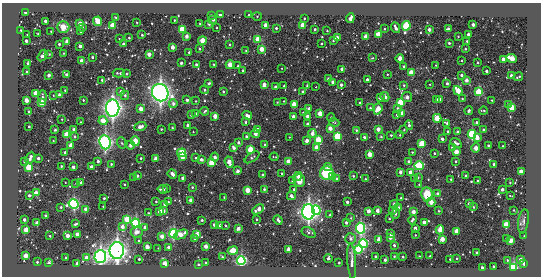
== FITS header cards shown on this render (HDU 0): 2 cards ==
NAXIS1  =                  539 / length of data axis 1
NAXIS2  =                  274 / length of data axis 2

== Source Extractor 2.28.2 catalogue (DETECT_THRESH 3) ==
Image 539 x 274 px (HDU 0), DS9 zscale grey, 1 PNG px = 1 image px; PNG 543 x 278 px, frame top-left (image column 1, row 274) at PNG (2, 3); each listed source drawn as its Kron ellipse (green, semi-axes under 4 px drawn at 4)
Background -11.2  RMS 690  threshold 2080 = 3 sigma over >= 5 px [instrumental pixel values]
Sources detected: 418; all 418 listed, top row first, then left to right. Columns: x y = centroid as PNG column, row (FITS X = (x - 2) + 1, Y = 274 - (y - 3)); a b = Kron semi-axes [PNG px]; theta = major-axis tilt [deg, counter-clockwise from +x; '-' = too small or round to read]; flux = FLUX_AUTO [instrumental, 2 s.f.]
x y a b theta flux
25 12 3 3 - 2.7e+05
211 15 3 2 - 3.9e+04
220 15 3 3 - 3.4e+05
249 15 3 3 - 5.7e+04
257 16 4 4 - 4.5e+04
116 18 3 2 - 3.5e+04
304 18 3 2 - 3.9e+04
350 18 5 3 - 3.5e+05
174 20 2 2 - 4.1e+04
213 20 3 3 - 1.6e+05
45 21 3 3 - 1.3e+05
98 21 5 4 - 1.3e+06
137 22 3 2 - 4.7e+04
80 23 3 3 - 3.8e+05
200 24 2 2 - 3.5e+04
209 24 3 2 - 5.4e+04
265 25 3 3 - 3.8e+05
302 25 4 3 - 5.9e+05
473 25 3 3 - 2.3e+05
112 26 4 3 - 1.1e+06
406 26 5 4 - 3.1e+06
63 27 6 6 - 4.4e+05
83 28 3 2 - 4.8e+04
217 28 2 2 - 3.5e+04
276 28 3 3 - 8.9e+04
395 28 6 3 -68 1.4e+05
182 29 4 3 - 1.7e+06
315 29 3 3 - 8.1e+04
384 29 2 2 - 4.7e+04
448 29 3 3 - 1.9e+05
21 30 2 2 - 3.5e+04
429 30 3 3 - 2.2e+05
51 31 2 2 - 3.7e+04
81 31 4 3 - 5.9e+04
327 31 2 2 - 3.7e+04
38 34 2 2 - 4.3e+04
378 34 4 3 - 9.0e+05
27 35 3 2 - 2.9e+04
142 35 3 3 - 6.2e+04
468 35 3 3 - 1.9e+05
187 36 3 3 - 2.3e+05
458 36 2 2 - 3.3e+04
366 37 3 3 - 6.3e+05
129 38 3 3 - 6.1e+04
337 38 3 3 - 5.5e+05
120 39 3 2 - 3.3e+04
258 39 4 3 - 1.3e+06
26 41 3 3 - 1.7e+05
67 41 3 3 - 3.8e+05
202 41 4 3 - 9.8e+05
333 41 3 2 - 4.6e+04
467 41 3 3 - 5.1e+04
449 43 3 3 - 5.8e+04
59 44 3 3 - 9.2e+04
123 44 3 3 - 8.7e+04
321 44 3 2 - 5.5e+04
230 45 3 2 - 5.0e+04
80 46 3 3 - 1.9e+05
173 47 3 3 - 3.6e+05
200 49 3 2 - 6.3e+04
261 49 3 3 - 6.0e+05
465 49 3 3 - 4.8e+04
246 51 3 2 - 3.1e+04
189 52 3 2 - 7.9e+04
63 53 3 2 - 2.5e+04
49 54 2 2 - 3.8e+04
149 54 3 3 - 3.8e+05
42 56 6 3 59 2.6e+05
92 57 3 3 - 7.5e+04
373 58 3 2 - 4.0e+04
400 58 4 4 - 2.4e+05
512 58 5 3 - 1.0e+06
503 59 3 3 - 2.9e+05
81 61 3 3 - 3.9e+05
461 61 2 2 - 3.9e+04
28 63 3 3 - 9.3e+04
181 63 3 3 - 1.2e+05
478 63 3 3 - 5.2e+04
196 64 3 3 - 9.3e+04
214 64 2 2 - 3.7e+04
230 65 4 3 - 8.6e+05
436 65 2 2 - 2.7e+04
238 66 4 3 - 4.4e+04
404 66 3 3 - 5.5e+04
282 68 2 2 - 2.6e+04
342 69 3 3 - 2.1e+05
243 70 3 3 - 7.2e+04
486 71 3 3 - 1.2e+05
27 72 3 3 - 4.5e+04
119 73 6 3 -1 8.9e+04
411 73 4 4 - 9.6e+05
126 74 3 2 - 5.2e+04
387 74 3 2 - 3.6e+04
49 75 3 3 - 2.1e+05
67 75 3 3 - 2.3e+05
461 75 3 3 - 1.2e+05
511 76 3 3 - 2.2e+05
518 77 5 2 - 5.1e+04
328 79 3 3 - 1.2e+05
102 80 3 3 - 8.9e+04
367 80 3 3 - 1.5e+05
466 80 3 3 - 2.4e+05
333 82 3 3 - 2.3e+05
209 83 3 3 - 6.2e+04
430 84 2 2 - 3.1e+04
447 84 3 3 - 1.0e+05
264 85 3 3 - 4.1e+05
341 85 4 3 - 1.5e+05
404 85 4 3 - 5.7e+04
284 86 3 3 - 5.9e+04
307 86 3 2 - 6.9e+04
275 87 3 3 - 1.1e+05
316 87 2 2 - 2.6e+04
65 90 3 2 - 4.8e+04
204 90 4 4 - 1.1e+05
458 91 5 3 - 1.1e+06
121 92 3 3 - 2.2e+05
223 92 3 3 - 8.1e+04
303 92 3 3 - 1.4e+05
479 92 4 4 - 2.0e+06
160 93 9 8 - 1.9e+07
36 94 4 3 - 1.0e+06
59 94 3 3 - 7.5e+04
53 95 3 2 - 2.4e+04
125 95 5 4 - 8.8e+04
43 97 6 4 90 1.2e+05
385 97 4 4 - 1.4e+05
407 97 5 5 - 1.5e+05
380 98 3 3 - 2.5e+05
440 99 3 3 - 7.8e+04
462 99 3 3 - 4.0e+04
26 100 3 3 - 4.3e+05
83 100 3 3 - 5.5e+04
187 100 3 3 - 1.7e+05
437 100 3 3 - 7.7e+04
492 100 2 2 - 3.2e+04
196 101 3 2 - 3.6e+04
284 101 3 2 - 2.9e+04
277 102 2 2 - 2.8e+04
42 103 4 3 - 1.3e+06
360 103 3 3 - 5.8e+04
400 103 4 4 - 2.0e+06
173 104 4 4 - 1.7e+05
294 104 4 3 - 8.8e+05
508 104 3 2 - 6.5e+04
113 108 8 6 -90 1.7e+07
309 108 4 3 - 1.0e+05
370 108 3 3 - 6.3e+04
398 108 4 3 - 7.8e+04
511 108 4 3 - 1.1e+06
141 109 3 3 - 4.6e+05
378 109 6 3 71 8.1e+05
204 111 4 3 - 5.6e+04
469 111 4 3 - 1.0e+05
483 111 4 2 - 5.3e+04
29 112 3 3 - 1.0e+05
303 113 3 3 - 9.6e+04
402 113 3 3 - 3.9e+05
196 114 3 3 - 1.8e+05
320 114 4 3 - 6.8e+05
191 115 3 3 - 7.3e+04
247 115 5 3 - 2.8e+05
397 115 3 3 - 6.2e+04
215 116 3 3 - 5.3e+05
307 116 3 3 - 1.9e+05
293 117 3 3 - 2.6e+05
331 118 4 3 - 7.5e+04
437 118 4 4 - 1.4e+06
62 119 3 2 - 2.8e+04
103 121 4 4 - 5.7e+05
80 122 3 2 - 3.4e+04
246 122 4 3 - 7.6e+04
334 122 5 3 - 4.4e+04
476 122 3 3 - 1.1e+05
447 123 4 3 - 1.2e+05
308 124 3 3 - 1.6e+05
188 125 3 3 - 2.0e+05
409 125 5 2 - 1.3e+05
29 127 3 2 - 7.8e+04
140 127 6 4 20 2.4e+05
172 128 2 2 - 4.0e+04
330 128 4 3 - 3.7e+05
74 129 3 3 - 1.3e+05
161 129 3 3 - 4.7e+04
378 129 3 3 - 4.1e+05
55 130 3 3 - 5.8e+04
257 130 3 3 - 1.8e+05
356 130 3 3 - 6.2e+04
404 130 4 3 - 4.0e+04
483 130 3 3 - 7.9e+04
448 131 3 3 - 6.4e+04
193 132 2 2 - 3.0e+04
457 132 3 3 - 1.1e+05
255 133 5 3 - 4.7e+05
312 133 4 3 - 3.4e+05
472 134 4 4 - 3.7e+06
67 135 4 3 - 1.1e+06
391 135 3 3 - 6.1e+04
400 135 3 3 - 3.8e+04
337 136 4 4 - 2.4e+06
74 137 3 3 - 6.2e+04
246 137 3 3 - 1.1e+05
289 137 2 2 - 2.6e+04
364 137 3 3 - 1.0e+05
381 137 3 3 - 6.2e+04
477 138 4 3 - 4.6e+05
442 139 3 3 - 9.1e+04
318 140 4 4 - 1.5e+06
53 141 2 2 - 3.0e+04
135 141 5 3 - 9.4e+05
307 141 3 3 - 2.4e+05
105 142 7 5 -83 9.4e+06
122 143 6 3 -70 5.4e+04
238 143 3 3 - 1.2e+05
456 143 6 3 -34 1.8e+05
422 144 4 4 - 1.5e+06
71 145 4 3 - 4.5e+05
131 145 4 3 - 1.4e+05
265 145 3 2 - 1.0e+05
488 146 3 3 - 9.7e+04
503 146 2 2 - 3.7e+04
316 147 4 3 - 5.0e+05
452 147 3 3 - 1.0e+05
234 148 3 3 - 1.9e+05
476 148 4 4 - 2.1e+05
251 150 4 4 - 1.9e+06
412 152 3 3 - 4.1e+04
456 152 3 3 - 6.0e+05
65 153 3 3 - 1.4e+05
182 153 4 4 - 2.1e+06
435 153 3 3 - 5.5e+04
370 154 4 3 - 7.4e+05
183 157 3 3 - 6.5e+05
215 157 4 4 - 1.0e+05
252 157 8 3 33 8.7e+04
274 157 4 2 - 3.2e+04
30 158 6 3 66 2.5e+05
38 158 3 3 - 1.3e+05
141 158 3 3 - 5.8e+04
155 158 4 3 - 1.5e+05
195 158 3 2 - 6.7e+04
201 160 3 3 - 1.8e+05
24 161 3 2 - 5.6e+04
98 161 3 3 - 1.5e+05
456 161 3 2 - 5.0e+04
229 162 6 3 -71 5.6e+05
288 162 4 3 - 6.4e+05
409 162 3 3 - 1.5e+05
211 163 4 3 - 9.1e+05
111 164 3 3 - 5.6e+04
494 164 3 3 - 8.5e+04
61 166 3 3 - 4.8e+04
419 166 4 4 - 2.7e+06
29 167 4 3 - 1.8e+06
73 167 3 3 - 2.0e+05
91 167 3 3 - 1.2e+05
328 167 4 4 - 1.9e+05
238 171 3 3 - 2.0e+05
400 172 3 3 - 2.4e+05
410 172 3 3 - 2.0e+05
521 172 3 3 - 6.6e+05
282 173 3 2 - 3.3e+04
327 173 7 6 - 1.7e+06
172 174 5 3 - 2.2e+05
263 175 3 3 - 1.7e+05
137 176 3 3 - 1.0e+05
353 176 3 3 - 6.1e+04
466 176 3 3 - 9.5e+04
298 177 5 4 - 1.8e+05
333 177 4 3 - 3.0e+05
418 177 4 4 - 4.4e+04
134 178 3 3 - 7.5e+04
183 178 3 3 - 3.1e+05
337 179 3 3 - 1.0e+05
365 179 3 2 - 4.2e+04
415 179 3 3 - 4.3e+04
451 179 3 3 - 5.5e+04
292 181 4 4 - 4.3e+04
299 181 6 5 - 4.2e+05
478 181 3 3 - 8.8e+04
65 182 2 2 - 2.7e+04
81 183 3 3 - 1.9e+05
510 183 2 2 - 4.1e+04
76 184 3 2 - 3.2e+04
124 184 3 2 - 5.8e+04
419 185 3 2 - 3.2e+04
192 187 3 2 - 4.0e+04
166 188 3 3 - 3.9e+04
264 189 3 3 - 7.7e+04
294 189 3 3 - 8.1e+04
163 190 5 3 - 1.3e+05
248 190 4 3 - 7.6e+05
502 190 3 3 - 1.8e+05
36 193 3 3 - 4.7e+05
427 194 7 5 -82 1.0e+06
438 194 3 3 - 2.4e+05
29 196 3 3 - 1.1e+05
291 196 4 3 - 1.6e+05
510 196 4 2 - 3.2e+04
224 197 2 2 - 3.2e+04
104 198 3 3 - 7.1e+04
401 198 3 3 - 5.7e+04
191 200 3 3 - 4.5e+05
156 202 3 2 - 4.8e+04
168 202 3 2 - 3.6e+04
347 202 3 3 - 1.4e+05
431 202 4 3 - 4.4e+05
74 204 5 5 - 7.7e+06
165 204 3 3 - 3.4e+05
394 204 4 3 - 7.7e+04
469 204 3 3 - 1.4e+05
103 206 2 2 - 3.4e+04
61 207 3 3 - 5.4e+04
473 207 3 2 - 3.2e+04
398 208 4 3 - 9.7e+04
86 209 3 3 - 2.5e+05
258 209 6 3 31 3.5e+05
316 210 5 4 - 3.2e+06
393 210 3 3 - 1.8e+05
513 210 3 2 - 3.1e+04
160 211 4 3 - 5.3e+05
163 211 3 3 - 2.9e+05
368 211 3 3 - 3.0e+05
377 211 3 3 - 2.5e+05
439 211 3 2 - 3.9e+04
308 212 8 6 -88 1.5e+07
413 212 3 3 - 3.4e+05
148 213 3 2 - 3.8e+04
395 214 5 3 - 8.6e+04
46 215 3 2 - 4.4e+04
330 215 3 3 - 6.6e+04
351 218 2 2 - 3.5e+04
127 219 4 4 - 1.4e+06
256 219 3 3 - 4.2e+04
389 219 2 2 - 4.0e+04
24 220 3 3 - 1.4e+05
202 220 3 3 - 8.4e+04
278 220 5 3 - 1.3e+05
412 220 5 3 - 8.9e+04
523 221 12 5 82 1.5e+05
424 222 3 3 - 3.2e+05
37 223 3 3 - 2.1e+05
136 223 4 4 - 6.3e+06
346 223 3 3 - 1.3e+05
75 224 3 2 - 5.7e+04
214 225 3 3 - 1.2e+05
506 225 4 3 - 1.6e+06
220 226 3 3 - 1.8e+05
225 226 3 2 - 4.2e+04
122 227 4 4 - 2.5e+05
145 227 3 3 - 2.4e+05
360 228 5 4 - 6.5e+06
415 228 3 3 - 1.7e+05
238 229 4 3 - 2.4e+05
26 230 3 3 - 7.7e+05
440 230 4 3 - 6.9e+05
457 231 3 3 - 7.0e+05
137 232 6 5 - 2.3e+05
309 232 7 5 -30 9.8e+04
173 233 4 4 - 7.1e+06
77 234 3 3 - 2.3e+05
391 234 3 3 - 1.9e+05
181 235 7 4 23 5.1e+05
196 235 4 3 - 3.2e+05
415 235 2 2 - 3.0e+04
50 236 3 2 - 5.1e+04
68 236 3 3 - 3.1e+05
162 236 4 3 - 3.6e+05
524 236 3 2 - 3.5e+04
390 237 4 3 - 2.8e+05
194 238 3 3 - 9.8e+04
351 239 5 5 - 1.2e+05
379 239 4 3 - 5.6e+05
442 239 3 3 - 5.1e+05
506 239 3 3 - 4.3e+04
511 240 4 3 - 4.0e+05
139 241 3 3 - 4.7e+04
363 244 4 4 - 4.2e+06
394 245 3 2 - 8.9e+04
206 246 3 3 - 3.6e+05
147 247 3 3 - 4.0e+05
158 248 2 2 - 2.3e+04
169 248 3 3 - 3.1e+05
358 249 4 4 - 2.5e+06
117 250 8 7 - 1.6e+07
289 250 3 3 - 6.1e+05
233 251 5 4 - 5.8e+05
477 253 3 2 - 5.2e+04
26 256 3 3 - 5.4e+05
100 256 6 6 - 1.0e+07
394 256 3 2 - 4.7e+04
419 256 2 2 - 3.0e+04
430 256 3 3 - 6.1e+04
222 257 3 3 - 6.0e+04
375 257 3 3 - 1.0e+05
403 257 3 3 - 6.3e+04
66 258 3 3 - 7.3e+04
86 258 3 3 - 3.5e+05
328 258 4 3 - 1.6e+05
457 258 3 2 - 4.8e+04
139 259 3 3 - 7.2e+04
450 259 3 3 - 4.9e+04
385 260 3 3 - 1.2e+05
507 260 3 3 - 5.6e+04
520 260 3 3 - 2.7e+05
241 261 4 4 - 7.2e+06
352 261 18 3 -86 1.8e+05
37 262 3 3 - 6.5e+04
206 262 3 2 - 4.8e+04
49 263 4 3 - 7.1e+04
77 263 3 3 - 1.3e+05
339 263 3 2 - 4.0e+04
165 264 3 3 - 9.1e+05
524 264 4 3 - 2.3e+05
198 265 3 3 - 1.3e+05
493 266 3 2 - 4.8e+04
514 267 4 4 - 5.4e+06
482 268 3 3 - 1.6e+05